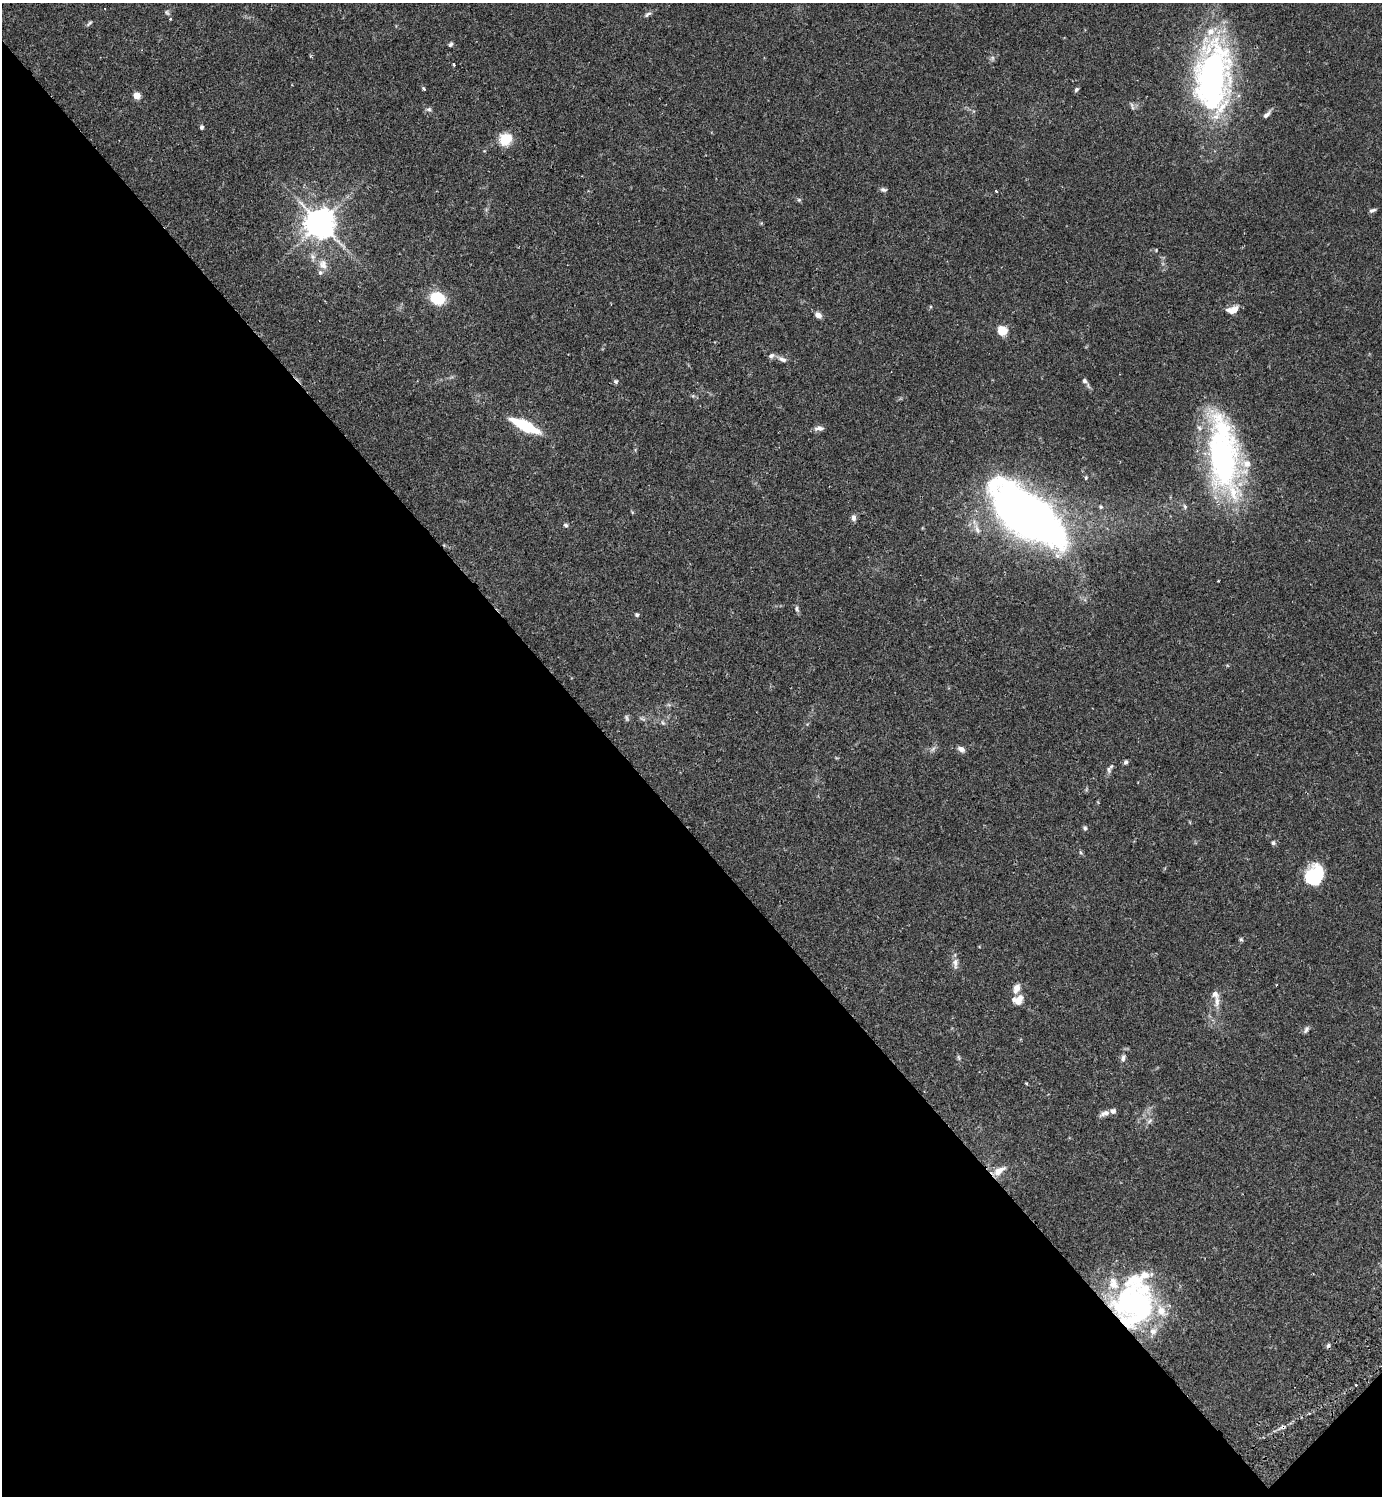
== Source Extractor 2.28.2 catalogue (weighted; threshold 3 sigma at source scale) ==
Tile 14 of 4 x 4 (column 2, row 4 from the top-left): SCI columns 1724-3103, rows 45-1538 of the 6066 x 6070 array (HDU 1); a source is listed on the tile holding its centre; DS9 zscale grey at full resolution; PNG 1384 x 1498 px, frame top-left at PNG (2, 3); no overlay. Shown black and unused: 45% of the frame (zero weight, under 2 of 3 exposures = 3% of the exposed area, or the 3 px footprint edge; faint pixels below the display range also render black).
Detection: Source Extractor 2.28.2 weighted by HDU 2 'WHT'; one run over the whole footprint, this tile lists its part. Background 0.0889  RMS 0.0056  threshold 0.0254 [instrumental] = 3 sigma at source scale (4.5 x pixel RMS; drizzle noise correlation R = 1.50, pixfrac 1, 0.05/0.05 arcsec/px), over >= 5 px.
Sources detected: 83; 2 too faint to see at this stretch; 2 inside a brighter object's white glare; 1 cosmic-ray / hot-pixel residue — not listed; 13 inside a brighter listed object's ellipse — not listed separately; the other 65 listed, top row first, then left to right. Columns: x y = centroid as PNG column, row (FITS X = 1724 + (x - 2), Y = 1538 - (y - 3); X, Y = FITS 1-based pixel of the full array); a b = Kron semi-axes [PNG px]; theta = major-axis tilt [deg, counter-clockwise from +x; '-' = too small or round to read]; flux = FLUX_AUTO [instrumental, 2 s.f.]
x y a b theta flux
167 12 8 5 -50 1
647 14 10 5 34 1.5
89 23 9 4 42 0.99
450 44 6 4 56 1.1
992 58 6 6 - 1.3
454 64 3 3 - 0.96
1213 77 70 34 87 180
424 89 4 3 - 1.5
1076 89 5 5 - 1.1
137 95 5 4 - 13
429 109 7 6 - 1.3
1267 114 11 5 44 2.2
202 127 5 4 - 1.3
505 139 11 10 - 13
883 190 9 5 -8 1.3
996 191 3 2 - 1.1
799 200 6 5 - 0.86
1372 210 8 4 21 1.4
320 223 10 9 - 750
1156 250 4 4 - 0.47
323 265 15 11 -58 5.7
437 298 9 7 -20 31
1233 310 14 8 18 5.5
818 315 8 6 -42 3.4
1002 330 5 5 - 34
782 359 12 6 -25 2.6
616 381 6 5 - 0.98
1084 381 7 6 - 1.6
525 426 23 7 -26 38
819 428 13 6 5 2.4
1222 459 81 35 -81 130
1086 478 5 4 - 0.68
1101 507 5 5 - 0.83
1185 507 7 4 -60 0.98
1030 517 73 26 -39 500
853 518 7 5 -79 2.2
566 525 6 5 - 0.98
977 529 16 5 -70 3
1218 581 3 2 - 0.38
797 609 9 5 -65 1.3
637 615 5 5 - 0.98
627 718 10 4 -78 1.1
643 719 10 4 -33 1.1
663 723 8 4 -58 1.1
961 749 8 6 -32 2.5
1126 762 6 5 - 1.3
1109 770 9 6 -79 1.7
1085 828 7 4 -80 1
1273 843 6 5 - 1.1
1080 852 5 4 - 0.81
1314 874 20 15 60 30
1241 939 6 5 - 0.86
955 963 15 7 -88 3
1016 987 10 9 - 3.2
1018 1000 14 10 20 5.5
1217 1001 19 7 84 4.4
1306 1030 10 5 59 1.4
1123 1058 9 6 75 1.9
1026 1083 4 3 - 0.51
1105 1113 13 7 18 2.6
1149 1121 9 5 49 1.6
999 1171 18 9 36 5.7
1133 1303 44 44 - 120
1356 1385 3 2 - 0.85
1283 1427 7 5 0 1.3
Overlapping masked pixels (flux is a lower limit): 2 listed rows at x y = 1133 1303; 1283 1427